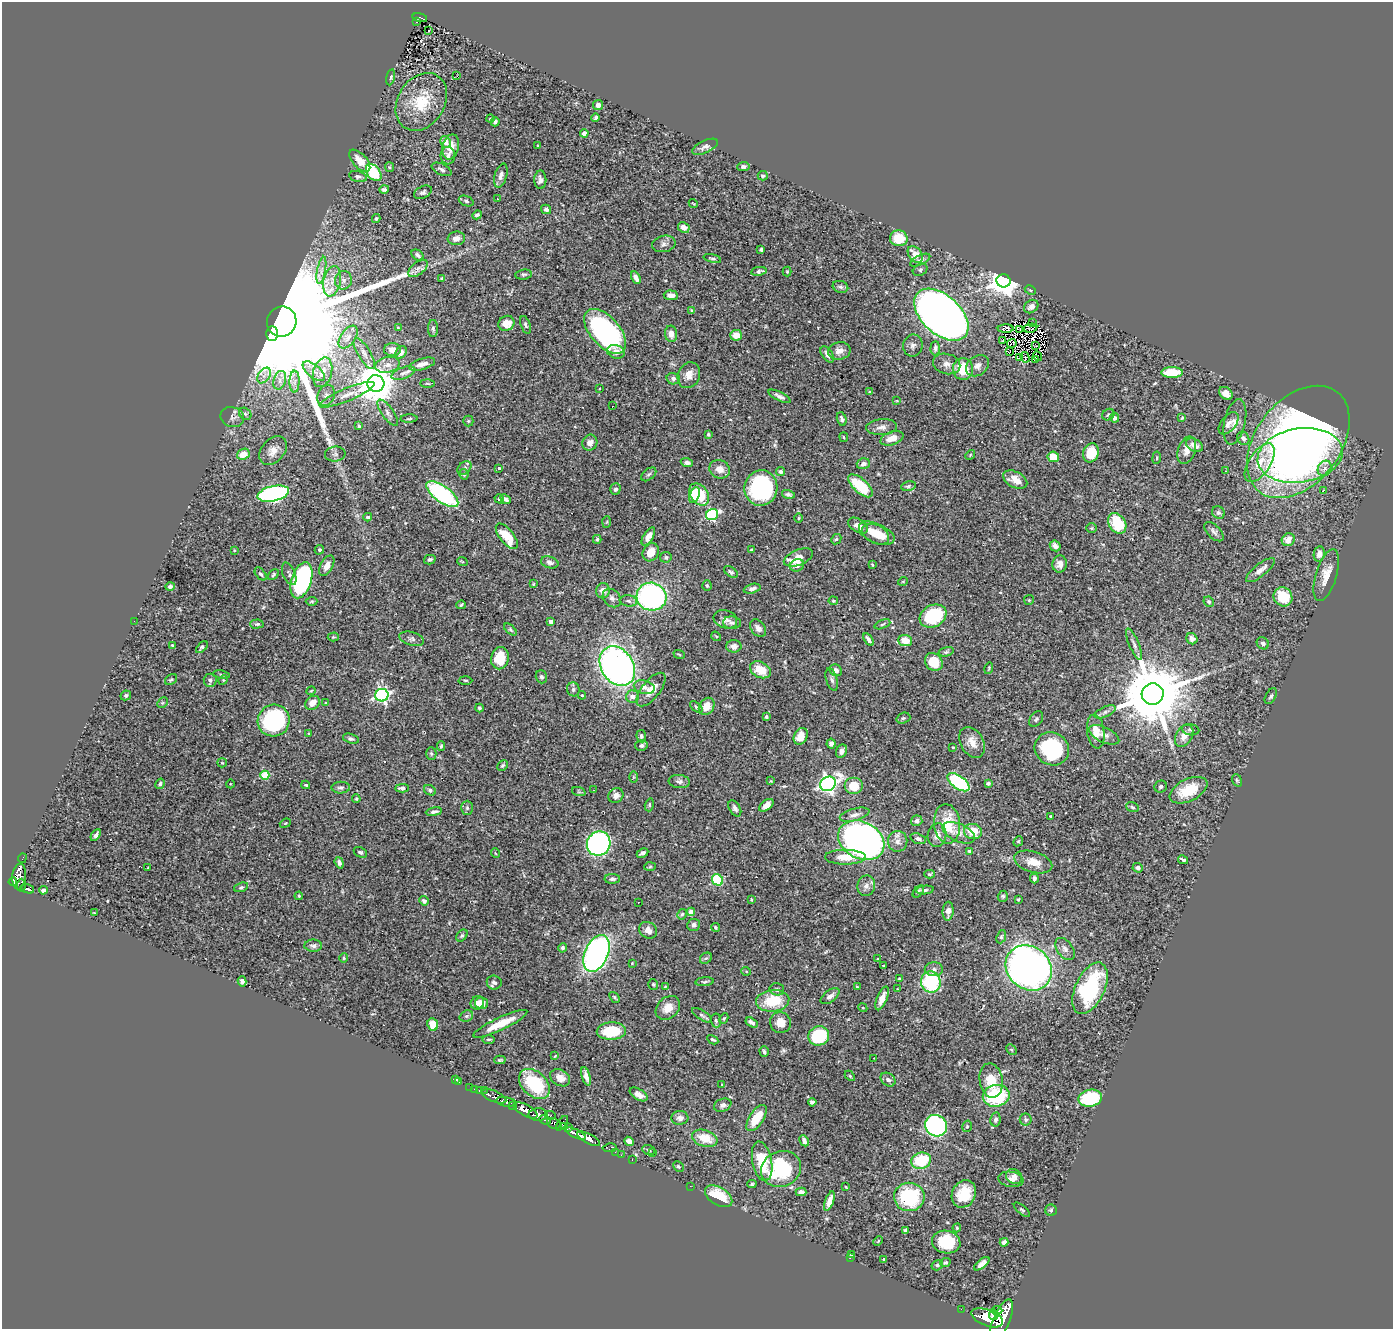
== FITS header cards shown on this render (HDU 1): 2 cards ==
NAXIS1  =                 1391
NAXIS2  =                 1327

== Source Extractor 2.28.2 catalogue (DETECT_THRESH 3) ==
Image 1391 x 1327 px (HDU 1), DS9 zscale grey, 1 PNG px = 1 image px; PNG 1395 x 1331 px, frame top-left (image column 1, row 1327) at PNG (2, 2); each listed source drawn as its Kron ellipse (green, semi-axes under 4 px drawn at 4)
Background 0.695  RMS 0.025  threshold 0.0761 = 3 sigma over >= 5 px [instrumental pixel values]
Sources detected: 512; of the 512, the 500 brightest by FLUX_AUTO listed and drawn (12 fainter detections omitted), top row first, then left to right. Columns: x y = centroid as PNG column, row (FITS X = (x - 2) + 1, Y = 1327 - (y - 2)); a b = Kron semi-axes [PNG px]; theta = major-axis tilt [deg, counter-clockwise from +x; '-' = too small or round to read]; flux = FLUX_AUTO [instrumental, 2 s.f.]
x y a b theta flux
420 18 7 4 -15 95
416 22 3 3 - 23
429 30 3 2 - 3
457 76 2 2 - 4.6
391 77 8 4 78 2.4
421 102 31 23 57 65
598 105 5 5 - 7.6
595 118 4 3 - 3.1
490 119 4 4 - 2.4
495 122 4 3 - 3.9
584 133 4 4 - 7.6
445 142 6 5 - 15
538 146 4 2 - 1.4
451 147 13 8 76 17
705 147 14 6 25 7.5
448 156 9 7 -84 6.5
360 161 13 7 -48 20
389 167 5 4 - 2.3
743 167 6 4 6 4.5
442 169 10 5 -26 5.8
374 172 10 6 -52 85
501 175 12 6 74 8.5
763 176 5 5 - 2.9
358 177 9 5 -15 4.9
540 180 9 6 89 7.2
384 189 5 4 - 3.9
423 192 9 6 28 4.4
498 199 3 2 - 1.8
466 201 8 5 -22 3.2
693 203 5 2 - 1.5
546 209 5 4 - 5.7
477 215 5 4 - 3.6
376 219 4 4 - 2.4
684 227 6 5 - 12
456 238 9 6 8 10
899 238 9 8 - 35
664 244 12 8 12 7.4
761 249 3 3 - 2.7
915 254 9 6 -53 18
418 255 7 4 -36 5.6
712 258 9 4 -15 3.2
920 260 11 4 25 5.2
418 268 11 6 38 7.4
321 270 14 4 79 8
920 270 8 5 30 3.3
759 271 8 4 7 6.9
787 272 5 4 - 1.9
524 274 8 5 6 3.2
442 278 4 3 - 1.9
636 278 7 4 -61 8.1
343 280 9 8 - 9.1
332 281 15 8 79 17
1004 281 7 6 - 2500
840 287 8 6 -17 4.1
1030 290 6 4 -26 2.1
671 295 7 4 -5 11
1031 306 8 6 39 7.5
692 311 4 3 - 2.8
941 315 32 19 -42 1900
282 322 15 14 - 160000
506 323 8 7 - 21
1032 323 2 2 - 540
525 325 9 4 -70 3.6
398 328 4 3 - 1.5
433 328 8 5 -89 3.9
1030 328 7 2 12 2.5
1006 329 8 4 1 3.6
1020 329 3 2 - 2.1
605 331 27 14 -48 310
272 334 7 6 - 5200
671 334 8 6 -85 11
736 335 6 5 - 18
348 337 13 7 55 12
1002 341 3 2 - 4
1012 343 5 2 - 2.2
913 345 11 10 - 8.1
1035 346 3 2 - 1.5
935 348 7 4 89 4.2
392 350 8 6 -2 12
839 351 11 8 12 13
616 352 9 6 -18 11
1010 352 2 2 - 1.2
364 353 17 6 -59 11
401 353 7 5 56 7.1
827 354 9 5 -55 7.5
1037 356 5 2 - 1.6
1019 357 3 2 - 2.7
1025 357 5 2 - 1.1
1035 359 2 2 - 2
422 364 13 5 16 10
947 364 14 10 -14 12
387 365 12 7 11 12
977 366 12 9 37 11
963 369 11 10 - 47
314 371 13 6 -39 12
323 372 15 9 74 25
1172 372 10 5 0 52
403 373 12 5 19 6.9
264 375 9 5 56 6.8
689 375 13 10 65 15
673 379 6 5 - 5.3
280 380 9 6 74 8.2
295 382 11 5 89 8.1
376 383 8 8 - 5200
427 383 7 3 -2 2
599 388 3 3 - 2.2
869 392 3 3 - 2.1
1226 393 7 5 -40 13
326 395 11 8 66 8.5
347 395 29 6 22 21
780 396 12 4 -27 6
897 401 3 2 - 1.2
612 406 3 2 - 1.5
388 413 15 6 -55 6.8
245 414 7 5 -44 4.1
1108 415 6 5 - 3.5
232 417 12 10 -19 9.2
1114 418 5 4 - 7.4
1182 418 4 2 - 1.6
409 419 8 3 1 2.6
842 419 7 4 -74 4.6
468 421 5 5 - 2.6
1235 422 23 10 77 17
1229 423 13 7 51 8.6
359 426 3 3 - 1.8
882 427 15 7 5 10
708 434 3 3 - 2.4
844 437 5 2 - 1.5
892 438 12 6 19 20
1243 438 7 5 -58 5.7
1298 442 63 42 52 1500
590 443 8 7 - 12
1194 445 9 6 -29 13
1187 450 14 8 70 13
273 451 16 11 49 18
1091 453 9 8 - 45
243 454 6 5 - 23
335 454 10 7 6 5.6
970 455 5 4 - 2.1
1300 455 43 27 8 490
1053 457 6 5 - 24
1157 458 6 3 82 1.8
687 463 6 4 -20 5.8
1260 463 22 10 57 29
863 464 7 5 16 6.7
465 468 8 5 42 4.1
499 468 4 3 - 2.7
1325 468 8 6 63 8.2
720 469 10 9 - 14
1225 471 3 2 - 2.3
780 472 4 4 - 5.1
464 474 5 4 - 2.8
649 474 8 5 40 4.1
1015 480 13 8 -27 20
860 486 15 7 -42 69
908 486 7 5 9 3.5
761 488 18 16 75 200
615 489 6 5 - 4
1323 490 3 2 - 23
273 494 16 7 13 360
442 494 19 8 -36 200
699 494 12 8 -53 70
788 494 7 3 -14 3.8
694 495 8 5 70 20
499 499 5 4 - 2.9
506 499 5 4 - 4.7
1218 513 7 6 - 4.7
712 515 6 5 - 190
368 517 4 3 - 4.3
798 518 5 3 - 1.8
607 522 6 3 87 1.7
1117 523 11 8 -55 67
858 526 11 6 -33 15
1092 528 5 5 - 2.3
1214 532 12 6 -45 5.7
874 533 16 9 -30 28
878 535 17 9 -19 31
507 536 15 7 -52 37
648 536 10 5 59 12
597 539 4 3 - 2.9
836 539 6 4 42 2.5
1288 540 7 6 - 16
1055 546 6 5 - 9
234 550 4 3 - 1.4
319 550 5 4 - 3.1
752 550 3 2 - 1.9
651 552 9 7 61 19
1319 554 7 5 82 11
666 557 6 5 - 3.7
798 557 15 7 22 29
430 560 6 4 14 3.4
462 561 5 3 - 1.4
550 562 9 6 -16 6.2
872 564 4 3 - 1.5
1060 564 8 7 - 11
797 565 7 6 - 7.8
327 566 11 6 60 13
1260 570 18 6 39 13
731 572 8 4 -35 3.7
261 574 7 4 -50 3.2
289 574 12 6 -67 5.7
273 575 6 4 46 2.7
1326 575 27 10 73 24
301 580 18 10 72 330
903 581 5 3 - 1.3
533 584 4 3 - 1.6
707 585 5 4 - 2.2
170 586 4 4 - 3.4
752 589 8 4 16 5.7
603 591 7 7 - 11
651 597 15 14 - 390
1283 597 10 9 - 59
612 598 10 8 -46 8.2
1029 600 5 5 - 1.9
312 601 6 4 2 2.4
628 601 9 5 -9 5
833 601 5 4 - 2
1209 602 5 4 - 2.8
461 605 5 3 - 2.4
933 616 14 10 30 120
725 619 12 9 -19 9.1
134 621 2 2 - 22
551 622 4 4 - 12
732 623 9 6 -5 6.1
257 624 7 4 2 3.3
882 624 8 4 22 3
758 628 10 7 -53 7.4
510 630 7 4 -42 2.7
716 636 5 3 - 1.4
333 637 5 4 - 2.2
411 639 12 6 -15 6.1
1192 639 6 5 - 6.7
868 640 7 3 -56 6.3
905 641 7 5 -4 23
1263 643 6 5 - 4.7
1134 644 17 5 -67 7.4
173 645 3 3 - 1.9
734 646 7 6 - 9.2
202 647 7 4 45 3.5
946 652 8 4 14 3
679 654 6 3 -20 1.6
500 658 11 8 79 43
934 662 9 8 - 44
617 666 21 16 -58 850
989 668 6 4 74 2.1
760 670 11 7 -27 34
836 670 6 5 - 9.4
222 674 8 4 -10 2.9
541 677 6 5 - 3.6
832 679 11 5 -74 6.3
171 680 7 4 35 2.6
210 680 6 6 - 4.9
223 680 5 4 - 2
465 680 7 3 -1 2
644 687 11 6 -16 8.3
573 689 7 6 - 4.4
651 690 20 9 51 20
311 691 4 3 - 1.7
1153 694 11 10 - 19000
126 695 5 5 - 3.7
382 695 6 6 - 410
582 695 4 3 - 1.7
1271 696 8 5 60 3.5
632 697 6 6 - 11
162 703 6 4 44 2.6
312 703 8 6 43 16
326 703 3 3 - 1.7
707 706 9 7 55 21
696 707 7 4 -39 2.9
479 708 4 4 - 3.1
1105 712 11 5 24 5.7
766 717 4 4 - 4.5
903 718 7 5 19 2.9
1036 719 8 6 54 3.9
274 721 16 16 - 190
1191 730 9 5 -10 4
1096 731 17 8 -82 22
309 733 3 2 - 1.3
1104 735 16 7 -26 9.9
641 736 6 5 - 3.7
801 736 9 6 62 22
1184 736 12 8 59 14
351 739 8 4 -16 3.6
972 742 16 11 -59 20
831 744 5 4 - 5.7
441 746 5 3 - 2.7
641 746 6 5 - 4
953 747 4 3 - 1.4
1052 749 18 16 -32 150
841 751 7 5 64 5.9
431 753 6 5 - 3
222 763 5 4 - 1.9
502 765 6 4 44 3.4
265 775 4 4 - 68
633 777 6 4 89 2.3
1237 780 6 4 -69 2.3
679 781 10 6 -7 6.1
771 781 3 3 - 1.3
958 782 13 6 -35 190
988 783 4 4 - 2.6
160 784 5 4 - 3.5
230 784 4 3 - 1.2
828 784 8 7 - 640
306 785 4 3 - 2.4
854 786 9 8 - 31
1161 787 6 6 - 3.5
341 788 9 6 0 4.6
402 788 7 4 3 5.9
430 790 6 5 - 3.8
593 790 2 2 - 1
1188 790 20 11 26 45
579 792 7 4 -18 2.3
616 795 8 7 - 8.9
356 799 4 3 - 2
649 805 6 4 74 2.7
766 805 8 5 38 12
1132 807 6 4 -19 2.9
467 808 7 6 - 3.4
735 808 9 5 -60 5.5
434 812 8 4 9 6
855 815 15 6 16 10
1050 816 2 2 - 1.2
917 821 6 5 - 6.1
285 823 6 4 22 2.1
947 824 20 13 -84 54
973 831 9 7 -9 34
959 833 17 9 -24 16
96 835 6 4 60 5.7
937 835 12 9 80 12
918 839 8 5 -18 5.3
861 840 24 18 -28 960
898 841 10 10 - 11
1018 841 5 4 - 2.4
599 844 12 11 - 430
969 851 3 3 - 5.8
360 852 7 5 -27 3.9
495 853 5 3 - 1.4
642 853 6 3 26 4.6
845 857 20 7 0 28
22 858 5 2 - 9.2
1183 860 5 3 - 3
1033 862 19 10 -17 24
339 863 6 4 -71 4.7
148 867 3 2 - 1.2
650 867 6 4 3 2.1
1138 868 5 4 - 5.4
929 874 5 4 - 2.4
19 876 13 7 84 560
1034 878 5 3 - 4.9
612 879 8 5 0 4.8
717 880 6 5 - 80
13 882 4 4 - 370
21 885 6 3 87 200
866 886 10 9 - 10
241 887 7 4 20 3.1
27 889 7 3 -18 220
43 890 4 3 - 6.2
925 890 9 4 6 3.3
918 891 7 4 52 4
299 896 4 4 - 2
1003 896 5 5 - 2.9
751 899 4 3 - 1.5
1018 899 3 2 - 1.6
424 901 5 4 - 4.6
638 902 3 2 - 2.4
948 911 9 5 87 11
691 912 4 4 - 12
94 913 3 2 - 1.2
682 914 5 4 - 2.6
694 925 6 6 - 5.9
715 927 4 4 - 2.1
648 930 9 8 - 11
462 936 7 5 49 3
1001 937 7 4 68 3.3
313 946 9 6 -1 5
563 948 4 4 - 3.7
1065 949 12 8 -54 8.4
597 953 19 11 66 560
344 958 5 4 - 2
706 958 6 5 - 2.8
878 959 3 3 - 1.4
632 963 4 3 - 1.3
883 966 3 2 - 1.5
1029 968 25 21 -40 980
934 969 9 7 0 6.7
746 971 5 3 - 1.6
899 979 3 3 - 1.6
242 981 5 4 - 5.3
494 982 7 7 - 5.4
705 982 9 4 6 3.2
931 982 10 10 - 150
653 984 5 5 - 2.4
665 987 4 3 - 1.7
857 987 4 3 - 1.6
1090 988 27 14 65 190
777 989 7 6 - 4
898 989 3 3 - 1.5
830 996 11 6 36 8.1
614 997 6 3 -49 2.6
882 998 13 5 68 13
773 1001 16 11 6 59
477 1003 7 6 - 9.5
482 1003 6 6 - 13
668 1008 13 10 42 19
863 1008 5 3 - 1.8
702 1015 11 4 -32 4.7
466 1016 7 5 20 3.6
724 1018 5 3 - 1.8
716 1020 7 5 -85 3.7
752 1022 6 3 -33 6.3
780 1023 11 10 - 21
500 1024 29 6 25 37
433 1025 6 5 - 28
611 1031 14 8 3 70
819 1036 10 9 - 120
489 1039 6 3 1 2.2
713 1040 6 3 -29 2.9
1011 1050 6 4 -45 2
764 1052 5 4 - 3.1
555 1056 4 3 - 1.5
874 1058 2 2 - 1.2
500 1060 6 3 -1 2.2
586 1076 9 4 -73 8.1
850 1076 6 4 -46 2.2
560 1078 10 8 -28 12
456 1080 4 3 - 2.7
888 1080 8 6 -36 6.3
991 1080 17 11 -80 34
459 1081 3 2 - 12
534 1084 18 12 -43 89
722 1085 4 2 - 1.2
470 1087 2 2 - 6.5
475 1089 3 2 - 16
484 1090 2 2 - 9.2
479 1091 3 3 - 34
638 1094 10 5 -31 10
494 1096 13 5 -23 440
996 1096 13 11 10 130
1090 1098 12 8 12 100
506 1102 10 4 -12 1100
812 1102 4 4 - 5
723 1105 9 6 22 5.9
513 1106 3 3 - 240
525 1110 13 5 -30 2900
538 1115 9 6 0 1200
550 1115 5 3 - 140
680 1118 8 7 - 8.7
757 1118 15 7 56 35
995 1119 7 5 79 4.4
545 1120 6 3 -24 270
1026 1120 6 6 - 3.6
554 1123 7 5 -24 430
562 1123 8 4 55 440
936 1126 11 10 - 310
967 1126 6 4 74 3.2
565 1127 4 3 - 310
569 1127 4 3 - 220
575 1133 11 4 -24 1200
705 1138 13 8 -17 34
589 1139 12 5 -27 1800
629 1141 5 4 - 11
804 1141 6 4 -63 6.1
610 1148 7 4 9 39
649 1150 6 4 -20 3.3
615 1152 2 2 - 13
653 1153 3 2 - 1.6
621 1155 2 2 - 8.1
632 1160 3 2 - 19
762 1161 20 9 -79 57
921 1161 10 8 16 68
678 1166 5 5 - 3
781 1169 20 17 24 110
1014 1176 8 7 - 7.6
1011 1179 13 7 -8 11
752 1184 4 4 - 2.4
690 1186 2 2 - 85
846 1187 3 2 - 1.3
801 1192 5 4 - 7.1
964 1194 14 11 63 42
719 1196 15 9 -31 51
909 1197 15 14 - 120
829 1201 10 4 70 16
1022 1210 10 4 -40 2.6
1051 1210 6 5 - 3
957 1228 4 4 - 1.9
905 1230 4 3 - 3.9
878 1241 5 3 - 1.7
946 1242 14 11 -10 70
1004 1242 4 4 - 7.5
851 1255 4 3 - 1.8
850 1258 3 2 - 2.4
884 1259 4 3 - 3.9
945 1263 5 4 - 2.6
982 1264 9 4 38 8.7
937 1265 6 5 - 3.3
961 1309 2 2 - 6
997 1310 6 3 2 510
994 1315 5 4 - 790
987 1318 16 8 -21 3500
1002 1320 22 8 68 4500
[12 fainter detections neither listed nor drawn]